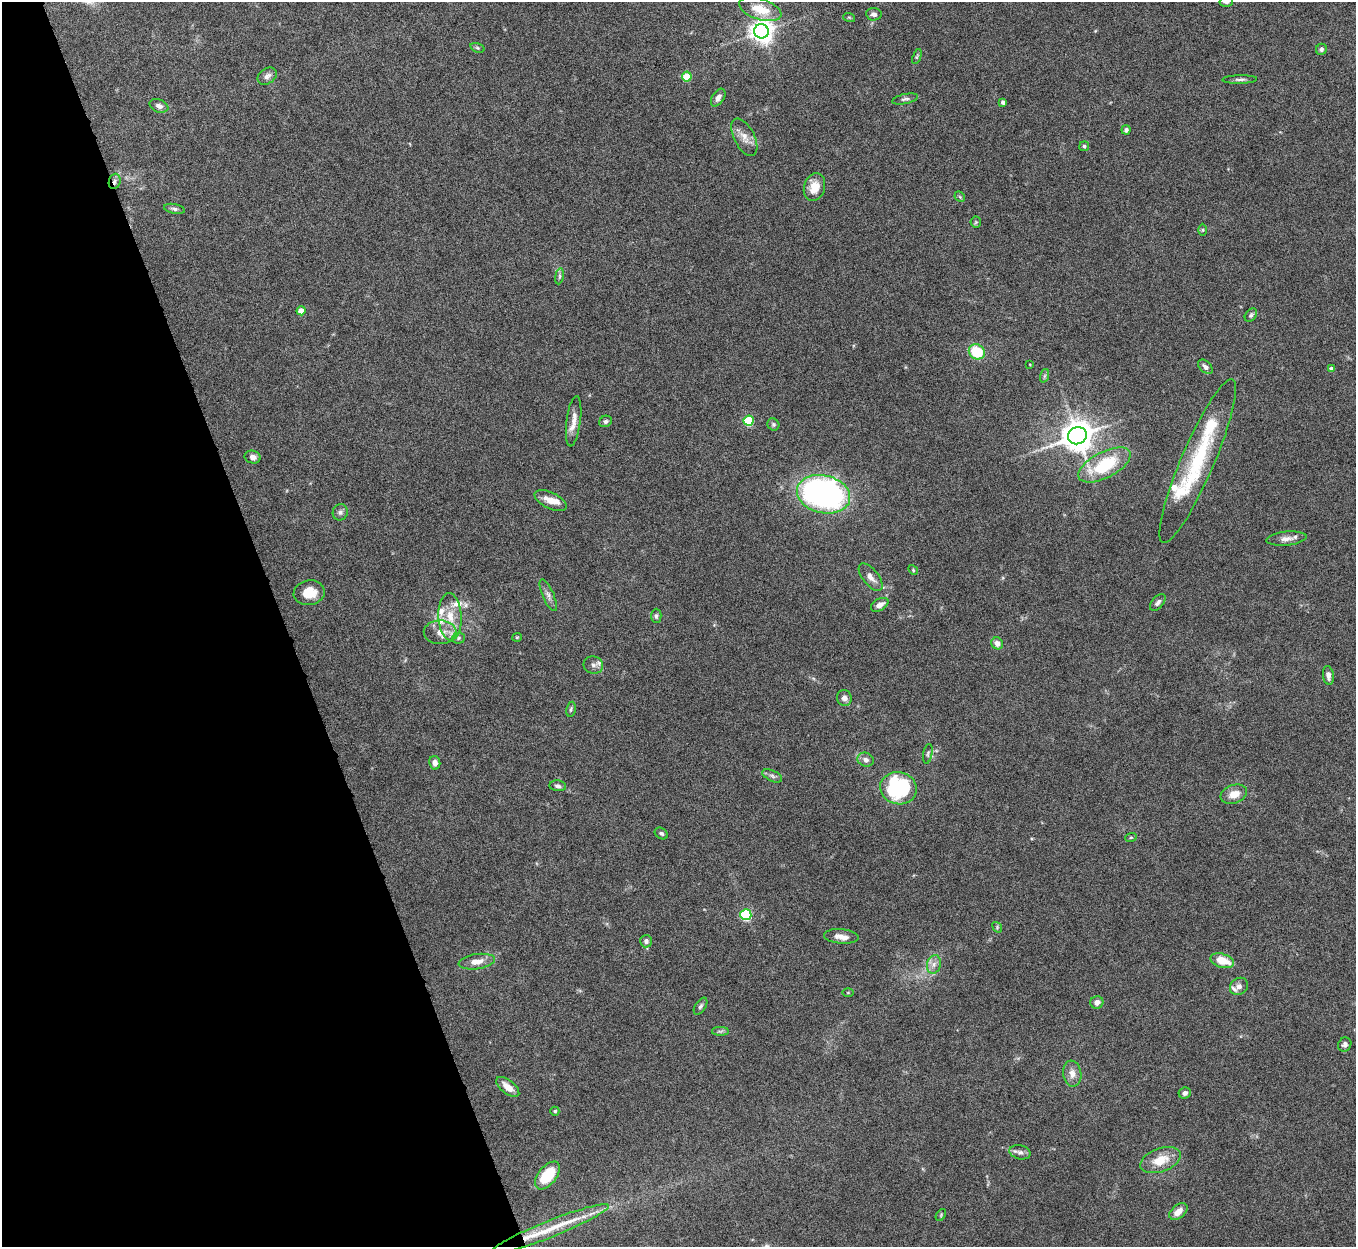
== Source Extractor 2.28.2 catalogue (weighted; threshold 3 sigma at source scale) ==
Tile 5 of 4 x 4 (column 1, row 2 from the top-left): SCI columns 3-1356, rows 2638-3882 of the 5420 x 5404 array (HDU 1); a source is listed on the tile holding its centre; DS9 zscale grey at full resolution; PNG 1358 x 1249 px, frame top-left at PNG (2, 2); each listed source drawn as its Kron ellipse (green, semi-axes under 4 px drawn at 4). Shown black and unused: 21% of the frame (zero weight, under 8 of 16 exposures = <1% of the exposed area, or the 3 px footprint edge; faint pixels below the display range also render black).
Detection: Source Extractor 2.28.2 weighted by HDU 2 'WHT'; one run over the whole footprint, this tile lists its part. Background 0.167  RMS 0.005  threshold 0.0204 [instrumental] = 3 sigma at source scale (4.09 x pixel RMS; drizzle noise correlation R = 1.36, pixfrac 0.8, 0.05/0.05 arcsec/px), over >= 5 px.
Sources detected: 104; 1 inside a brighter object's white glare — neither listed nor drawn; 11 inside a brighter listed object's ellipse — not listed separately; the other 92 listed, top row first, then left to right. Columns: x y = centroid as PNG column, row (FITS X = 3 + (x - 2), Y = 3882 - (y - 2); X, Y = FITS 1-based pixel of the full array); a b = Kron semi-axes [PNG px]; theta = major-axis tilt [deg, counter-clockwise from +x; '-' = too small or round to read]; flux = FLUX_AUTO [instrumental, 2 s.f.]
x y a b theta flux
1226 2 6 5 - 1.6
760 9 22 10 -18 10
874 14 8 6 -6 1.8
849 17 6 3 -19 0.49
761 31 7 7 - 390
477 48 7 4 -20 0.74
1321 49 6 5 - 1.3
917 57 8 4 68 0.64
267 76 10 7 35 2.2
687 76 5 5 - 17
1240 79 17 4 1 1.4
718 98 10 6 57 2.3
905 99 13 5 11 1.4
1003 102 4 4 - 1.7
159 106 9 6 -19 1.9
1126 130 4 4 - 1.5
744 137 20 10 -63 4.7
1084 146 5 5 - 0.77
115 181 8 5 73 1.6
814 187 14 10 73 6.8
960 197 6 4 -46 0.61
174 209 10 4 -11 1.2
976 222 6 5 - 0.64
1203 230 6 4 90 0.65
559 276 8 4 82 0.89
301 311 4 4 - 4.9
1251 315 7 5 53 1.1
977 352 8 7 - 18
1030 364 3 2 - 0.32
1205 367 9 5 -42 1.9
1332 369 4 4 - 2.2
1044 376 7 4 71 0.87
574 421 25 7 83 4.7
606 421 6 5 - 1.1
749 421 5 5 - 26
773 424 6 5 - 0.83
1077 436 9 8 - 890
253 457 8 6 -15 2.3
1198 461 89 16 67 42
1104 465 28 13 27 28
824 494 27 18 -13 180
551 501 17 8 -25 5.4
340 512 8 7 - 1.5
1286 539 20 7 6 3.2
913 570 5 4 - 0.59
871 577 16 8 -51 3.4
309 593 15 12 9 8.7
548 595 17 5 -67 2.3
1158 602 10 5 49 1.5
880 605 9 6 30 2.7
656 616 7 5 -89 0.99
450 617 24 11 -87 9.7
440 632 16 12 -2 5.5
517 637 5 4 - 0.48
459 638 6 5 - 0.84
997 643 6 5 - 3
593 665 10 8 -11 2.3
1328 675 9 5 -82 2.2
844 698 8 7 - 2.1
571 709 7 4 79 0.84
928 754 10 4 79 1
866 760 8 7 - 2.2
435 763 7 5 -77 2.4
772 776 10 5 -25 1.3
558 786 8 5 -7 1.3
898 788 18 16 -12 50
1234 794 14 9 19 5.2
661 833 7 5 -32 1.1
1131 837 6 3 18 0.5
746 915 5 5 - 53
997 927 5 4 - 0.62
841 936 17 7 -5 3.7
646 941 6 6 - 1.4
1222 961 12 7 -16 8.9
477 962 18 7 9 4.9
934 964 9 7 75 2.4
1239 986 9 8 - 2.1
848 993 5 3 - 0.41
1097 1002 6 6 - 2.8
701 1006 9 5 57 1.1
720 1031 8 4 0 1
1345 1045 7 6 - 1.5
1072 1074 13 9 -82 3.7
508 1087 14 6 -38 5
1185 1093 6 5 - 1.5
555 1111 4 4 - 0.75
1020 1152 10 7 -13 2
1160 1160 21 11 20 9.2
547 1175 16 9 51 17
1178 1211 10 6 39 4.1
941 1215 7 3 55 0.53
550 1229 63 8 22 16
Overlapping masked pixels (flux is a lower limit): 1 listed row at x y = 115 181
Isophote crosses this tile's border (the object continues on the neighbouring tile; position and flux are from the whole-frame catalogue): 1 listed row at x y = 1226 2